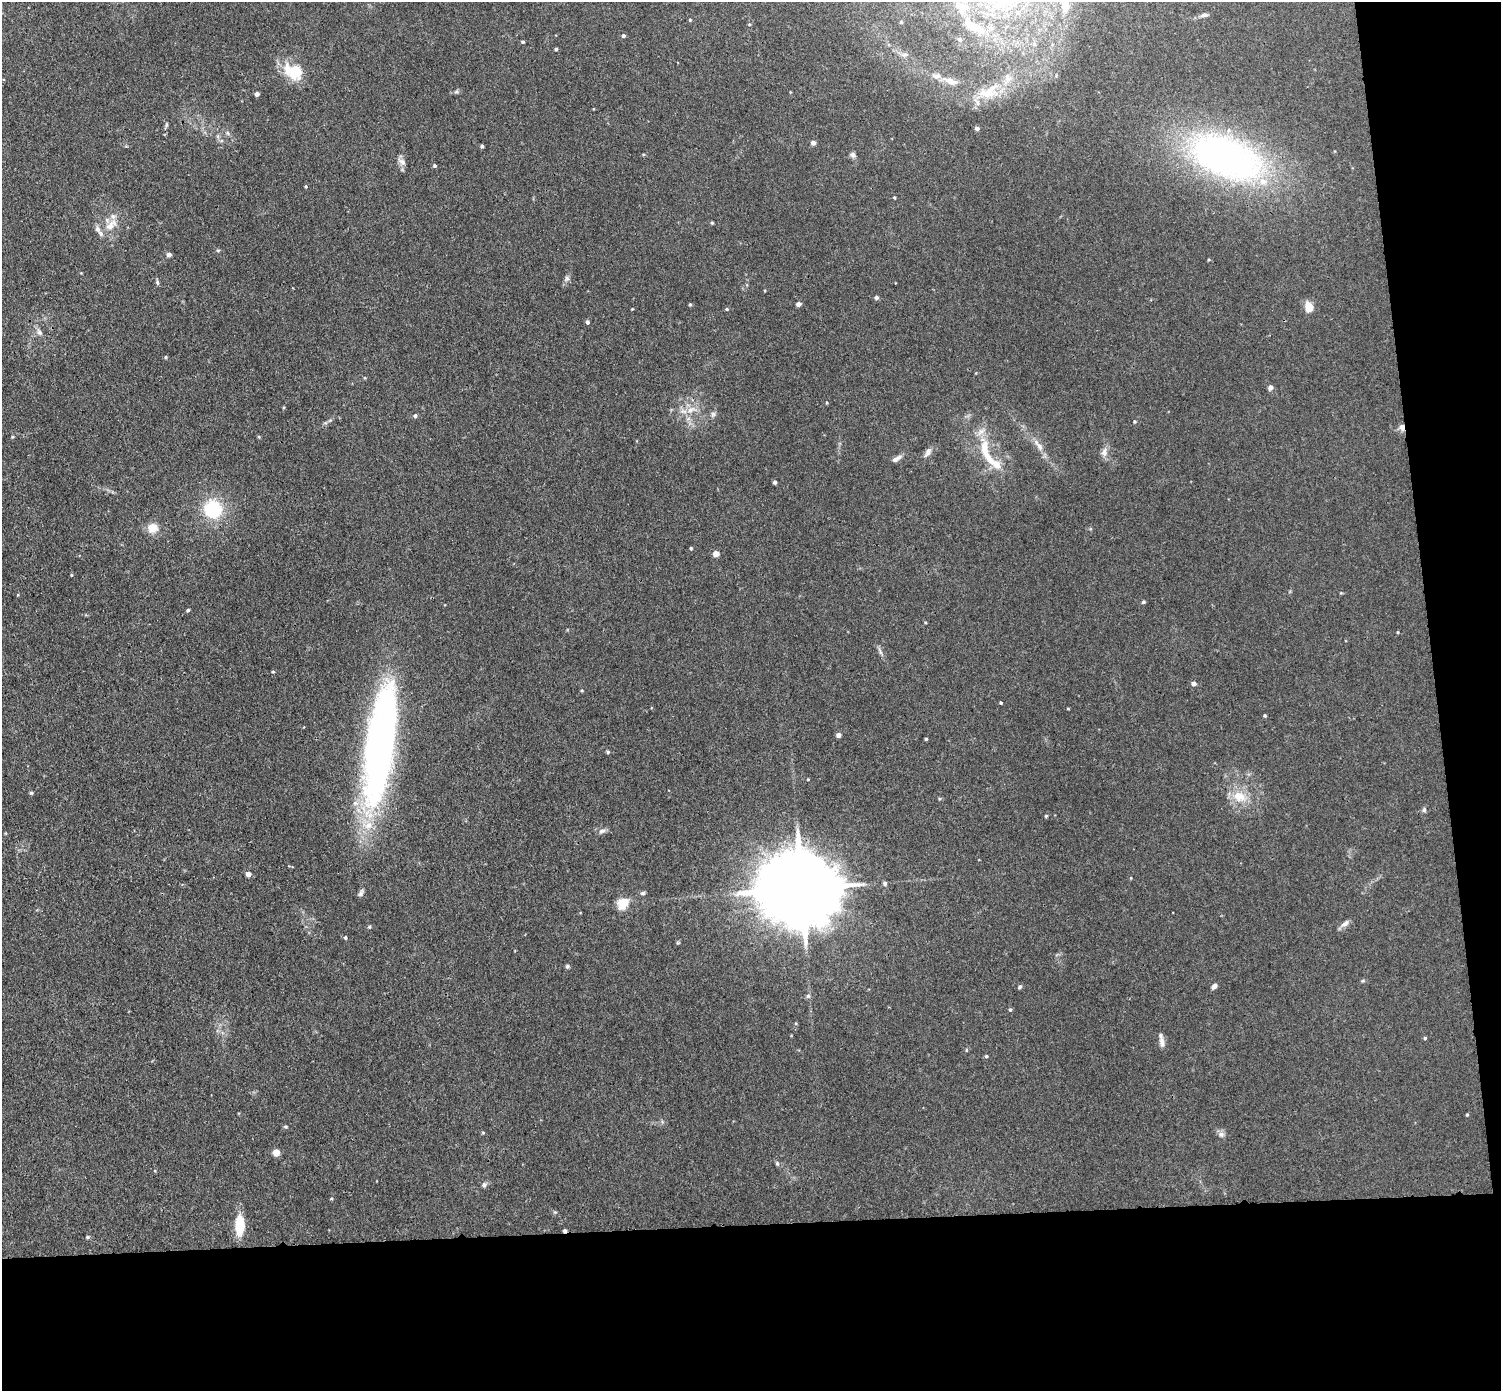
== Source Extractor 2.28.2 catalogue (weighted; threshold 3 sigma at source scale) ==
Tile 9 of 3 x 3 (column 3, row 3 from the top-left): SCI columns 3054-4552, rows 133-1521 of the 4608 x 4537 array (HDU 1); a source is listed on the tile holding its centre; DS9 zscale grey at full resolution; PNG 1503 x 1393 px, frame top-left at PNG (2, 2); no overlay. Shown black and unused: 16% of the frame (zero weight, under 3 of 4 exposures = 6% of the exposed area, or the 3 px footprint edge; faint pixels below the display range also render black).
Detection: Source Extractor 2.28.2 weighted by HDU 2 'WHT'; one run over the whole footprint, this tile lists its part. Background 0.0394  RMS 0.0046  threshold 0.0209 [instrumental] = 3 sigma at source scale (4.5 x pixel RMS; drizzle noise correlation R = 1.50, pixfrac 1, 0.05/0.05 arcsec/px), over >= 5 px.
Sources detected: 114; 2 inside a brighter object's white glare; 1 cosmic-ray / hot-pixel residue — not listed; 6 inside a brighter listed object's ellipse — not listed separately; the other 105 listed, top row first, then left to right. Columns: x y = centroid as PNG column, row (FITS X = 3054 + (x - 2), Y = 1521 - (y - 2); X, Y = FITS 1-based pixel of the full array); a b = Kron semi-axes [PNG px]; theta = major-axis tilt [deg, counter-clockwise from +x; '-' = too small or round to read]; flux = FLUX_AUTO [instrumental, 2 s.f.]
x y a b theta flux
1065 5 18 9 84 4.9
963 8 21 11 59 6.9
1204 15 11 5 12 1.4
690 20 4 4 - 0.46
901 22 4 3 - 0.44
749 24 4 4 - 0.47
979 30 20 10 -49 7.6
623 36 5 4 - 0.75
960 39 6 6 - 0.94
523 42 4 3 - 0.6
556 49 3 3 - 0.78
293 71 16 11 -33 18
950 81 17 7 -20 3.8
456 92 7 4 18 0.79
989 92 33 16 33 13
257 94 4 4 - 1.7
166 125 6 4 72 0.66
977 128 4 4 - 1.3
228 133 7 4 -71 0.71
813 143 5 5 - 1.8
482 146 4 3 - 0.84
853 155 7 6 - 1.2
1226 157 92 49 -22 160
402 161 12 7 -26 2
434 166 5 5 - 0.74
306 186 4 3 - 0.44
894 198 4 3 - 0.47
712 223 4 3 - 0.53
110 226 14 10 48 5.4
98 229 10 8 -64 2.1
218 250 5 3 - 0.51
169 254 6 5 - 1.4
567 278 7 6 - 1.3
157 282 6 5 - 0.78
876 297 5 5 - 0.94
690 304 4 4 - 0.61
798 304 5 4 - 1.9
1309 307 10 8 -76 5.5
727 309 4 4 - 0.48
587 322 4 4 - 1.3
39 332 11 6 -60 1.8
166 357 5 3 - 0.45
1270 387 5 5 - 2
691 410 14 7 24 3.9
713 414 8 6 74 1.2
415 416 5 5 - 0.91
1134 422 5 4 - 0.48
1402 427 9 6 -82 2.1
259 437 5 4 - 0.47
1039 446 11 7 -60 2.5
985 449 35 11 -81 13
1104 452 12 8 87 2.5
928 453 14 6 56 2.1
897 458 15 6 29 2.1
775 482 4 3 - 1.1
213 509 14 13 - 28
153 528 12 11 - 5.4
691 548 4 3 - 0.53
716 553 4 4 - 6.2
71 575 5 3 - 0.37
1143 602 4 4 - 0.78
188 610 4 3 - 0.73
1398 632 5 3 - 0.38
880 651 13 3 -62 1.2
273 672 4 3 - 0.43
1194 683 5 5 - 1.9
1001 703 3 3 - 0.53
1265 715 4 4 - 0.56
838 735 5 4 - 1.8
926 739 3 3 - 0.5
378 749 112 28 84 220
608 752 5 4 - 0.67
808 779 3 3 - 0.37
31 793 4 4 - 0.71
1240 797 21 15 -20 9
1424 810 6 5 - 0.92
1046 816 4 4 - 0.55
602 831 10 5 15 1.5
248 874 5 5 - 2.2
885 883 6 5 - 0.99
801 888 23 17 -3 7200
361 893 11 5 67 1.2
643 893 7 5 15 0.76
623 903 12 9 45 8.1
1345 924 13 7 34 2
369 927 5 4 - 0.58
345 938 5 4 - 0.6
567 966 6 5 - 0.8
1214 986 7 5 47 1.5
1020 987 5 4 - 0.79
808 996 6 6 - 0.9
1010 1010 5 4 - 0.61
1425 1038 4 4 - 0.58
1162 1042 15 6 -83 2.4
966 1050 5 3 - 0.47
986 1056 4 4 - 0.66
1467 1115 5 3 - 0.42
285 1127 5 4 - 0.6
483 1133 5 3 - 0.45
1221 1134 9 7 -25 1.6
276 1153 5 5 - 5.7
777 1163 6 5 - 0.75
484 1185 6 6 - 1.3
240 1225 22 9 90 12
87 1237 5 4 - 0.64
Overlapping masked pixels (flux is a lower limit): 2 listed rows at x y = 1226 157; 1402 427
Isophote crosses this tile's border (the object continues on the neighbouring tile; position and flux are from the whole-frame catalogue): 2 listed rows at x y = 1065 5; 979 30